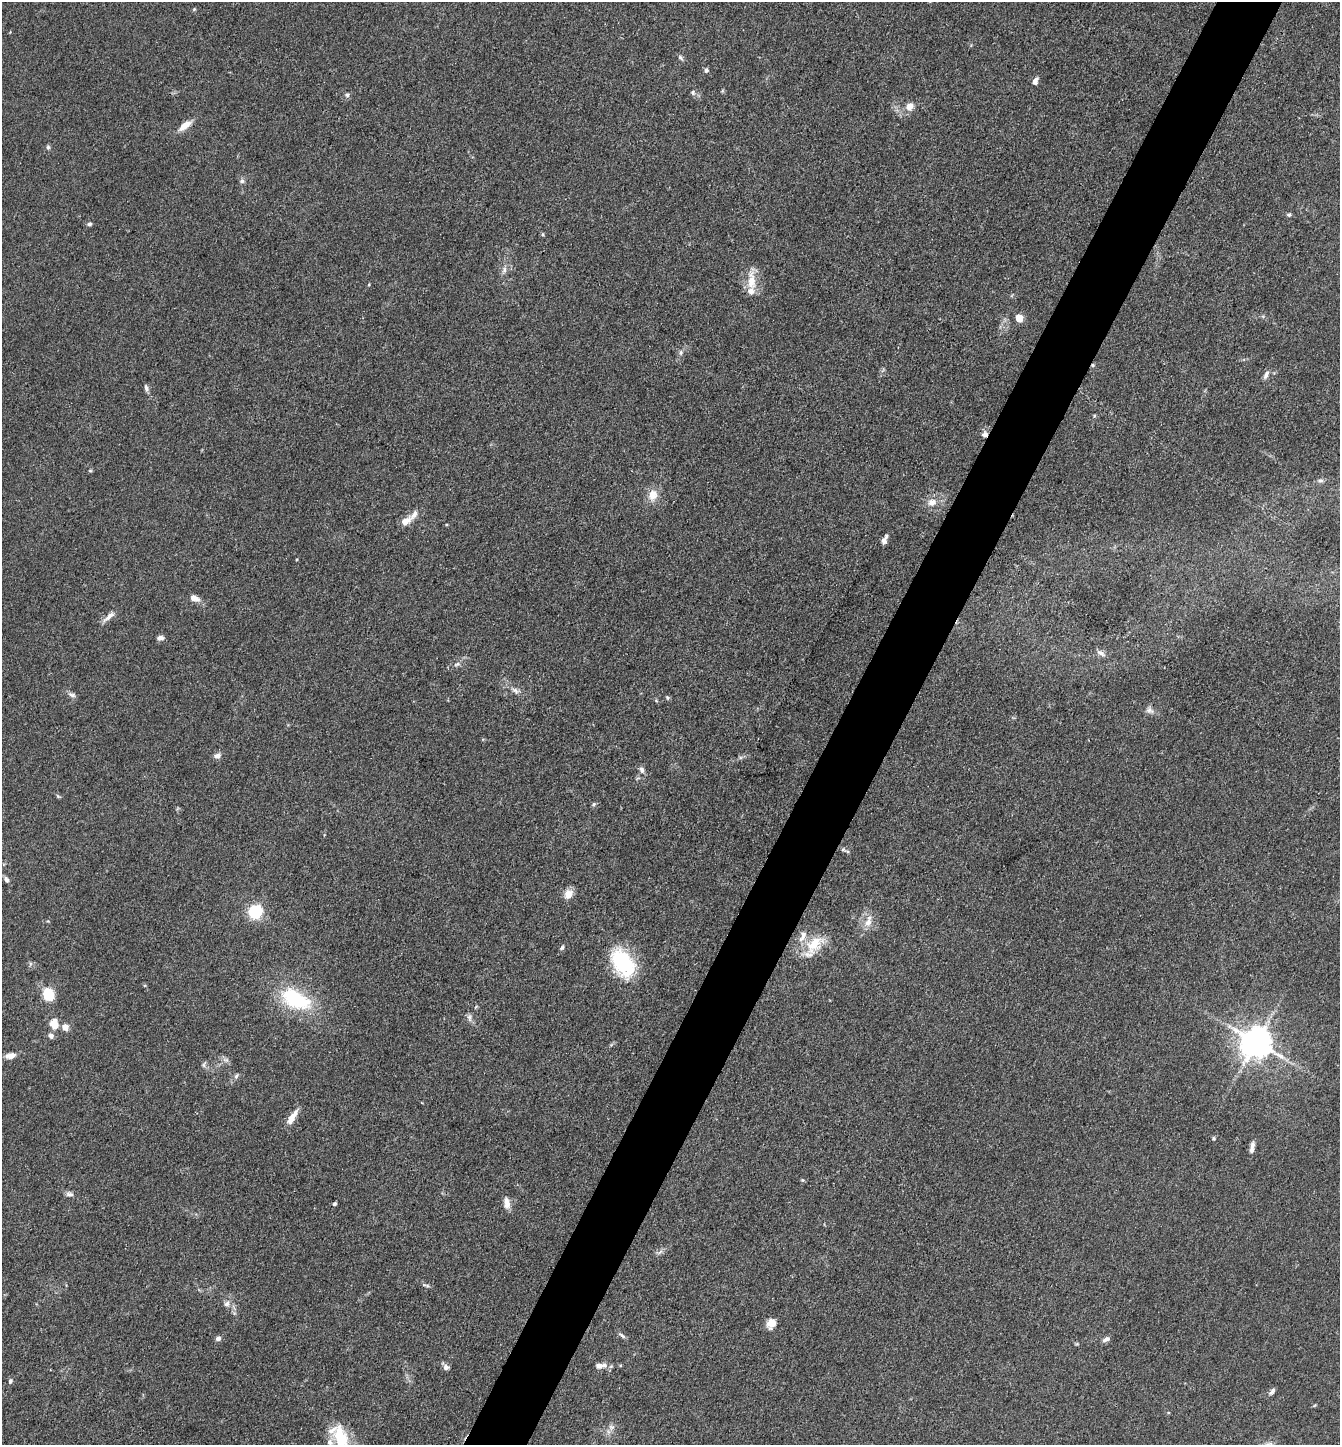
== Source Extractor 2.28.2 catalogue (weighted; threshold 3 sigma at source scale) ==
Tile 10 of 4 x 4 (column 2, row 3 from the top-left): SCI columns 1624-2961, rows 1446-2888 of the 5784 x 5775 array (HDU 1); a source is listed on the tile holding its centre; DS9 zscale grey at full resolution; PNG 1342 x 1447 px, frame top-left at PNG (2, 2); no overlay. Shown black and unused: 5% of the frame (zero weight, under 3 of 4 exposures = <1% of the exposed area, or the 3 px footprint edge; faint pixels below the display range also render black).
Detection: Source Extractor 2.28.2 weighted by HDU 2 'WHT'; one run over the whole footprint, this tile lists its part. Background 0.0825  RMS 0.0063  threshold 0.0284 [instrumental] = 3 sigma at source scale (4.5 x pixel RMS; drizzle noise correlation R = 1.50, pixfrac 1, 0.05/0.05 arcsec/px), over >= 5 px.
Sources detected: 84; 3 inside a brighter listed object's ellipse — not listed separately; the other 81 listed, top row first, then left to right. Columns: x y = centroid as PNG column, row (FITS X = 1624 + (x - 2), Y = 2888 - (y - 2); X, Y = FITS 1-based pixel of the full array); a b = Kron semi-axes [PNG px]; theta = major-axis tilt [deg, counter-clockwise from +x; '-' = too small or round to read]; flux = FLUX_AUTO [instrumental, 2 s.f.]
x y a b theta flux
194 9 4 4 - 0.65
680 58 8 5 -52 1.4
706 70 6 6 - 1.4
1035 81 10 6 66 2.6
693 92 7 7 - 1.5
347 95 7 6 - 1.6
909 106 8 7 - 5.9
185 125 17 7 37 7.5
48 147 6 5 - 1.2
242 181 7 6 - 1.6
1289 215 6 5 - 1.2
89 224 6 5 - 1.4
504 270 11 5 73 2.4
751 281 29 11 -87 11
1019 318 5 5 - 15
681 352 7 5 89 1.6
1093 365 5 4 - 0.95
1266 375 13 6 64 2.7
146 388 9 5 -73 1.9
1094 416 5 4 - 0.77
985 434 7 6 - 2.9
90 471 6 4 0 0.7
1321 481 8 5 0 1.5
653 495 16 12 76 7.8
932 502 11 9 15 5.4
414 514 16 8 55 4.1
405 521 11 7 31 6.9
884 540 11 5 69 2.7
194 598 13 8 -23 4.6
109 616 19 6 40 4.3
160 638 9 6 7 2.4
1101 653 12 6 -35 2.6
457 664 10 5 15 2
515 690 12 6 -43 2.9
72 695 12 6 -22 2.1
667 698 6 5 - 1
1149 710 12 9 -40 2.9
217 756 9 7 12 3
642 770 10 6 -75 2.5
58 796 7 4 -30 0.92
594 804 7 4 28 1.1
843 849 8 5 -17 1.5
6 880 8 5 -60 1.9
569 894 12 9 62 6.3
255 912 6 6 - 130
868 921 18 8 71 6.1
814 944 30 18 44 19
562 948 7 4 46 1.2
623 963 34 21 -60 44
30 964 6 4 72 1
48 994 13 11 -72 16
296 999 40 21 -26 47
469 1018 11 6 -79 2.3
54 1024 11 9 -79 8.9
65 1027 5 4 - 10
51 1036 7 6 - 2.3
1256 1042 9 9 - 1300
10 1056 14 8 8 4.4
226 1060 9 6 -14 2.3
204 1064 10 4 60 1.3
236 1076 9 5 59 1.6
292 1117 18 6 57 8.3
1213 1138 5 4 - 0.8
1252 1147 16 5 81 3.2
802 1180 6 4 -70 0.72
69 1194 10 6 -11 2.2
507 1203 14 7 -83 5
334 1204 4 3 - 1.2
660 1252 9 3 45 1.5
426 1285 13 3 -15 1.4
227 1303 10 8 37 2.9
771 1323 11 8 60 7
622 1336 11 5 -40 1.8
218 1338 6 6 - 2.3
1106 1339 9 5 27 2.5
599 1366 13 7 2 4.4
446 1367 9 6 -49 2.7
10 1381 8 5 65 1.5
1272 1391 10 5 59 1.8
612 1427 9 8 - 2.8
341 1439 38 17 -76 27
Overlapping masked pixels (flux is a lower limit): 2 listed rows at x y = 1093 365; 985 434
Isophote crosses this tile's border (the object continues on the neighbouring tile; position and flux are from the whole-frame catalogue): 1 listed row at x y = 341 1439